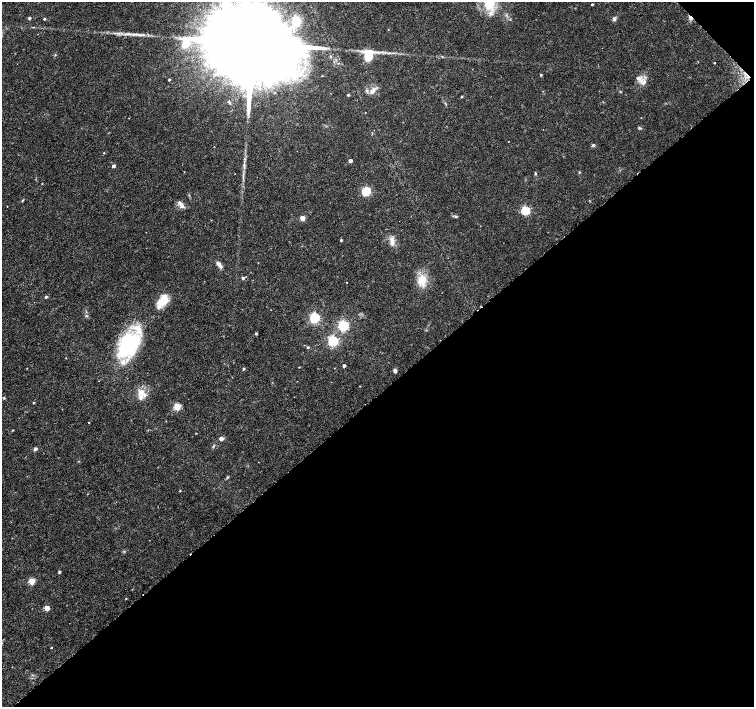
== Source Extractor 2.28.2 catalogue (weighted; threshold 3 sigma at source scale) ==
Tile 12 of 4 x 4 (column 4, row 3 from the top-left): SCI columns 4524-6027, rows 1624-3032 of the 6027 x 6001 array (HDU 1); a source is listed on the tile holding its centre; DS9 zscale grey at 2 x 2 block average (1 PNG px = mean of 2 x 2 image px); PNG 756 x 709 px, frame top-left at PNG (2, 2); no overlay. Shown black and unused: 45% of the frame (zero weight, under 3 of 6 exposures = <1% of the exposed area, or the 3 px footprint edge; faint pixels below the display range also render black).
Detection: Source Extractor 2.28.2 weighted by HDU 2 'WHT'; one run over the whole footprint, this tile lists its part. Background 0.0188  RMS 0.0016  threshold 0.00671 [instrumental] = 3 sigma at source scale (4.09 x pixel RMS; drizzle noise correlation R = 1.36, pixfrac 0.8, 0.0396/0.0396 arcsec/px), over >= 5 px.
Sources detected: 83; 3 inside a brighter listed object's ellipse — not listed separately; the other 80 listed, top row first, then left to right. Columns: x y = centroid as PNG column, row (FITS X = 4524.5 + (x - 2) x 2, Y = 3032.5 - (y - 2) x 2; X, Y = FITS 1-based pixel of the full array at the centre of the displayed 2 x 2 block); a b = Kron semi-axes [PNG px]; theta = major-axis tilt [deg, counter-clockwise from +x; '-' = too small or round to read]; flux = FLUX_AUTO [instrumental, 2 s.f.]
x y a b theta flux
592 4 2 2 - 0.41
490 5 9 7 -59 9.1
29 18 2 2 - 0.73
690 18 6 3 -50 0.89
44 19 2 2 - 0.54
510 19 3 3 - 0.25
614 19 5 4 - 0.91
296 21 14 10 85 8.8
388 30 2 2 - 0.19
136 34 23 3 -3 3.3
251 44 35 15 38 19000
55 55 3 2 - 0.25
369 55 14 10 18 10
442 56 3 3 - 0.24
715 63 2 2 - 0.39
322 75 2 2 - 0.21
541 75 2 2 - 0.54
638 78 8 5 -9 1.5
169 79 3 2 - 0.49
644 82 9 6 47 1.8
373 90 10 5 56 1.9
348 95 2 2 - 0.46
462 97 3 2 - 0.31
228 101 2 2 - 0.51
230 103 3 2 - 0.33
365 113 2 2 - 0.16
639 128 4 3 - 0.45
508 141 2 2 - 0.13
593 145 4 4 - 0.57
214 147 2 2 - 0.16
104 153 2 2 - 0.2
245 159 5 2 - 0.39
350 161 3 2 - 1.6
113 166 3 2 - 1.2
535 173 4 2 - 0.39
366 191 3 3 - 27
23 200 4 3 - 0.33
181 204 11 4 -56 1.7
7 206 2 2 - 0.15
525 210 3 3 - 26
456 216 5 3 - 0.54
302 218 3 3 - 5
146 232 2 2 - 0.14
341 240 3 2 - 0.44
392 240 12 5 -84 2.2
219 264 9 4 -55 1.8
243 278 3 3 - 0.91
422 280 13 9 -89 6.3
347 282 2 2 - 0.16
46 297 4 3 - 0.45
163 300 17 10 55 6.4
86 316 4 3 - 0.38
314 318 4 4 - 38
343 326 4 4 - 47
256 334 3 3 - 0.4
333 341 4 4 - 46
129 345 25 17 53 40
308 347 3 3 - 0.37
344 366 2 2 - 1
299 367 2 2 - 0.17
243 369 3 2 - 0.47
395 371 5 4 - 0.81
360 386 2 2 - 0.15
141 392 12 10 -66 3.9
4 398 3 3 - 0.38
33 402 3 2 - 0.3
177 406 3 3 - 14
89 422 2 2 - 0.2
12 430 3 2 - 0.26
196 433 2 2 - 0.17
221 438 3 3 - 2.2
35 449 4 3 - 0.87
227 477 5 2 - 0.37
180 491 3 2 - 0.25
124 552 3 2 - 0.28
59 572 3 3 - 0.56
32 581 3 3 - 12
126 598 3 2 - 0.2
47 608 3 3 - 4.9
51 648 2 2 - 0.32
Overlapping masked pixels (flux is a lower limit): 1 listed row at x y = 690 18
Isophote crosses this tile's border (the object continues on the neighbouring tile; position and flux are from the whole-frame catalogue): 2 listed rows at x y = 490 5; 251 44
Diffuse or blended objects may show on this block-average render without a row.